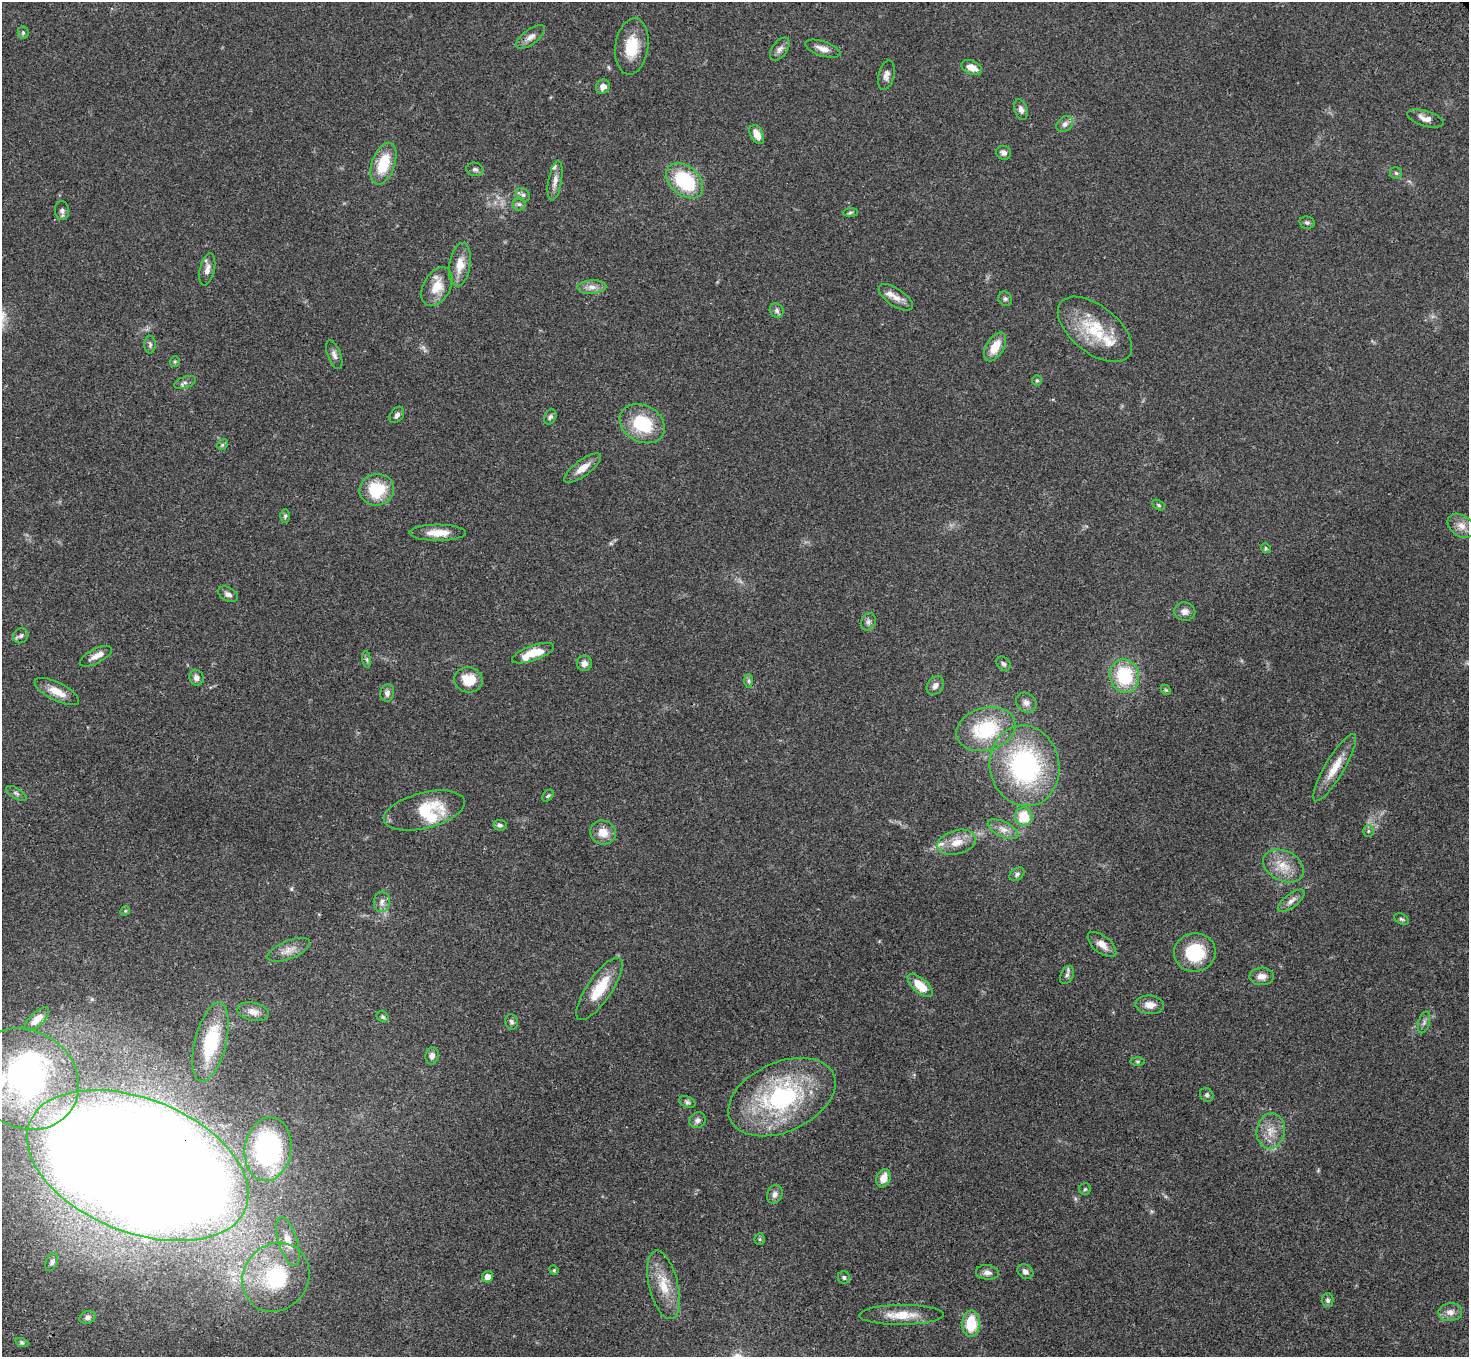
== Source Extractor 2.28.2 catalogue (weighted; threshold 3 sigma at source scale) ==
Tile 7 of 4 x 4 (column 3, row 2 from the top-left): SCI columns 3039-4505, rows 3088-4442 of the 6075 x 6036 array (HDU 1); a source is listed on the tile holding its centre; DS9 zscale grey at full resolution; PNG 1471 x 1359 px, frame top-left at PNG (2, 2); each listed source drawn as its Kron ellipse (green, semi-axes under 4 px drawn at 4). Shown black and unused: <1% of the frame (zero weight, under 3 of 4 exposures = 6% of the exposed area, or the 3 px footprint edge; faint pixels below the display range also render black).
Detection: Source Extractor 2.28.2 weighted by HDU 2 'WHT'; one run over the whole footprint, this tile lists its part. Background 0.0482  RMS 0.0054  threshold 0.0243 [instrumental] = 3 sigma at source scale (4.5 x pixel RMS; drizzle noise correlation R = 1.50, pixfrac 1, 0.05/0.05 arcsec/px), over >= 5 px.
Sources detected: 136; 2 inside a brighter object's white glare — neither listed nor drawn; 7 inside a brighter listed object's ellipse — not listed separately; the other 127 listed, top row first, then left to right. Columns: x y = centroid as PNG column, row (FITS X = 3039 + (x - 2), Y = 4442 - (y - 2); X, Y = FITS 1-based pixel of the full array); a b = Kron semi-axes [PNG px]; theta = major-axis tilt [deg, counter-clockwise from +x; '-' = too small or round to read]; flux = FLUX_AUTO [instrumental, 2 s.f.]
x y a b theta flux
23 32 6 5 - 0.89
531 37 17 7 36 3.3
632 46 28 16 82 15
780 49 13 7 54 2.5
823 49 18 7 -18 3.9
972 67 11 7 -24 5.4
886 75 15 7 76 2.7
603 87 7 6 - 3.1
1021 109 10 6 -73 2.1
1425 118 19 7 -17 4.1
1065 124 9 7 42 2.2
757 134 10 6 -62 5.4
1004 153 7 7 - 2.2
383 164 22 11 71 18
475 169 8 6 -12 1.5
1396 173 6 6 - 0.98
555 180 20 6 80 3.6
685 181 21 14 -42 34
523 195 7 6 - 1.4
519 204 6 6 - 1.2
62 211 9 7 -83 1.9
850 213 7 4 1 0.84
1307 223 8 6 -11 1.2
460 265 22 10 81 8.5
207 269 16 7 77 3.4
437 287 21 13 60 9.9
592 287 14 7 3 3.4
896 297 19 8 -34 4.4
1005 299 7 6 - 1.3
777 311 7 6 - 1.5
1095 329 43 23 -38 26
150 345 9 5 -89 1.2
995 347 16 8 59 9.3
334 355 15 6 -69 2.3
175 362 5 5 - 0.76
1037 380 5 5 - 0.66
185 382 11 5 19 1.6
397 415 9 6 54 1.6
550 417 8 5 62 1.3
642 424 24 18 -29 25
222 445 6 4 45 0.87
582 468 22 8 37 5.7
377 490 17 16 - 21
1159 505 7 4 -28 0.93
285 516 7 5 88 0.99
1461 526 15 10 -33 4.5
438 533 28 8 0 8
1266 548 5 4 - 0.65
228 594 10 6 -27 2.1
1185 612 10 9 - 2.8
868 622 9 7 65 1.7
21 636 8 7 - 1.6
533 653 22 7 20 12
96 656 18 7 27 3.9
367 659 8 4 -81 1.1
584 663 7 7 - 2.4
1003 664 8 6 -47 1.3
1124 676 17 14 -77 28
197 678 8 7 - 2.6
468 680 14 12 -13 10
749 681 7 4 -89 0.92
935 685 10 7 53 2.7
1166 690 6 4 -43 0.69
57 692 24 9 -27 7
387 693 9 7 77 2
1026 703 11 9 -44 2.8
986 729 30 21 15 34
1024 766 40 35 -79 88
1335 768 39 9 59 10
16 793 11 5 -32 1.5
548 796 7 4 48 0.9
424 810 41 17 14 24
1024 817 9 9 - 14
500 825 7 5 -5 1.3
1003 829 16 7 -26 4
1368 831 6 5 - 0.9
603 832 13 11 -22 6.5
957 842 19 12 15 7.7
1283 866 21 15 -27 9.8
1017 874 8 6 37 1.4
1291 901 16 6 38 2.9
382 902 10 8 87 2.8
125 911 5 4 - 0.61
1401 919 8 5 -27 1.1
1102 944 17 8 -39 4.5
289 950 22 9 22 4.9
1195 952 21 19 8 24
1067 975 9 6 66 1.6
1262 976 12 9 2 3.9
920 985 15 7 -41 12
599 989 36 12 56 16
1150 1005 14 9 -5 4.7
253 1012 16 9 -13 4.1
383 1017 6 5 - 0.9
37 1019 15 7 43 4.6
511 1022 8 6 -71 1.3
1424 1022 11 5 74 1.7
211 1042 40 15 76 29
432 1056 8 6 80 2
1137 1061 7 4 0 0.81
25 1079 56 48 -33 130
1207 1095 7 6 - 1.1
782 1097 56 35 24 78
687 1102 8 5 -20 1.3
698 1120 8 7 - 2.1
1271 1131 17 14 81 7.5
268 1149 32 23 82 79
138 1165 116 66 -22 2600
883 1178 9 7 71 5.4
1085 1189 6 5 - 0.81
775 1194 9 7 66 2.3
760 1239 6 5 - 0.78
288 1241 25 9 -73 7.1
52 1262 9 5 67 1.4
554 1270 5 4 - 0.58
987 1272 11 7 -8 2.4
1025 1272 8 7 - 2.2
276 1277 36 32 52 45
487 1277 6 5 - 3.8
844 1277 6 6 - 1.1
663 1285 35 14 -77 13
1328 1300 7 6 - 1.2
1450 1312 12 9 7 3.7
901 1315 42 10 1 11
88 1317 8 6 18 1.7
971 1324 13 9 87 17
22 1343 7 4 -19 0.9
Overlapping masked pixels (flux is a lower limit): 2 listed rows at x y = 25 1079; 138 1165
Isophote crosses this tile's border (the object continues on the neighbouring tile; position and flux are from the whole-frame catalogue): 1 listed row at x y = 138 1165